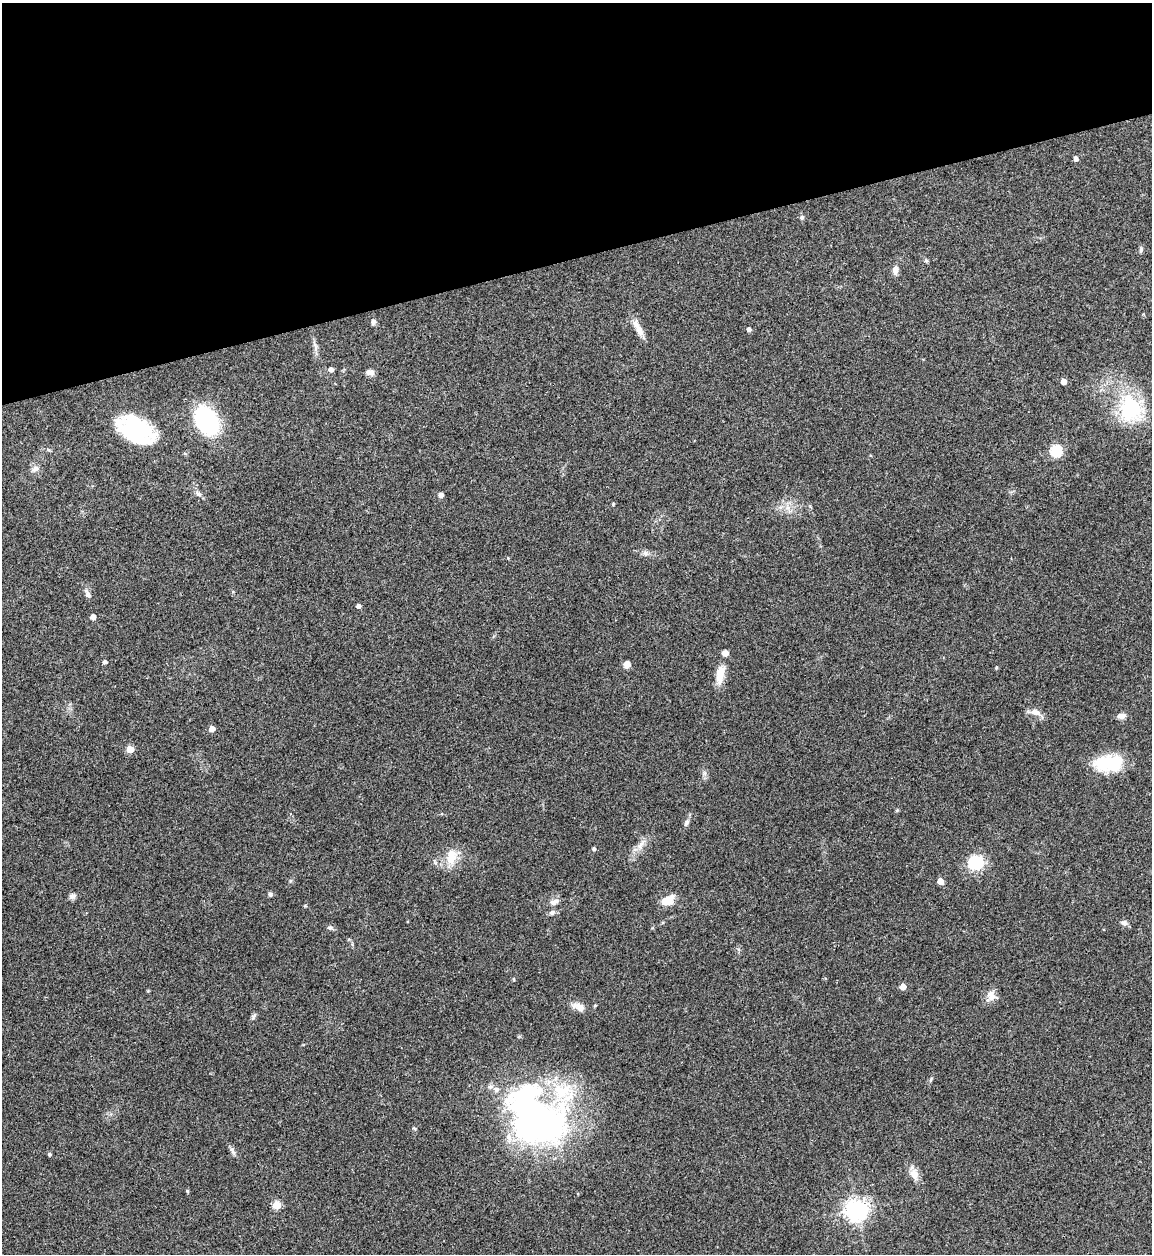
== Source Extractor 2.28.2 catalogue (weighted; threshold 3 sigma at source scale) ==
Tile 3 of 4 x 4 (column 3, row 1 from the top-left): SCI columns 2554-3703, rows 3759-5010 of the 4992 x 5013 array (HDU 1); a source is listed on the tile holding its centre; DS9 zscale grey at full resolution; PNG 1154 x 1256 px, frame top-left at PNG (2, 3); no overlay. Shown black and unused: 20% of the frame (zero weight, under 3 of 4 exposures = <1% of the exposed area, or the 3 px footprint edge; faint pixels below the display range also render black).
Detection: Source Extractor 2.28.2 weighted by HDU 2 'WHT'; one run over the whole footprint, this tile lists its part. Background 0.0521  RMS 0.0049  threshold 0.022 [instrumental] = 3 sigma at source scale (4.5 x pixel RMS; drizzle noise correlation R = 1.50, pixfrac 1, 0.05/0.05 arcsec/px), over >= 5 px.
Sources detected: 62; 1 inside a brighter object's white glare — not listed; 4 inside a brighter listed object's ellipse — not listed separately; the other 57 listed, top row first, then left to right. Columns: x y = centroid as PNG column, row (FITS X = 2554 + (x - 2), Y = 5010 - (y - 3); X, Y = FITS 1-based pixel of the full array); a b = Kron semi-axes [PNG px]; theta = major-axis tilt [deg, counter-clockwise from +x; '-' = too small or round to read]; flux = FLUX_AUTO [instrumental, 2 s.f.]
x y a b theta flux
1076 159 5 4 - 1.8
802 218 7 5 88 0.9
1141 250 9 5 78 1
895 270 11 7 88 2.1
373 322 7 5 81 1.4
638 329 23 7 -63 5
749 329 5 5 - 1.1
315 345 16 5 -72 2
331 370 5 4 - 2.5
370 372 8 6 -13 2.5
1063 382 4 4 - 4.9
1130 409 35 29 -84 32
206 421 25 16 -61 53
136 430 29 20 -30 58
1056 451 6 5 - 41
35 469 11 7 38 1.9
198 494 10 5 -37 1.5
441 495 6 6 - 1.5
613 504 5 4 - 0.47
788 508 7 6 - 2
645 553 8 5 -45 1.3
88 594 12 6 -61 1.8
358 606 4 4 - 1.7
93 617 4 4 - 3.1
105 662 4 4 - 1.1
627 664 7 7 - 2.9
996 668 5 3 - 0.45
720 674 25 10 81 6.9
1035 712 15 8 -19 3.6
1121 716 11 7 2 2.2
212 729 4 4 - 4.2
130 749 5 5 - 11
1110 763 27 21 4 22
687 822 10 5 67 1.5
640 845 12 5 64 2.4
594 849 6 5 - 0.71
451 857 20 12 80 8.4
975 862 18 16 4 16
940 881 5 4 - 6.9
270 894 6 5 - 0.88
73 896 8 7 - 1.6
667 901 9 7 22 11
554 902 14 7 25 2.3
552 913 8 6 27 1.4
1124 923 9 7 -38 1.6
330 928 7 6 - 1.1
903 987 4 4 - 5
990 994 11 8 45 2.9
579 1007 15 8 -25 4.3
253 1017 7 5 -90 0.93
931 1080 9 3 69 0.7
536 1118 78 56 -46 180
49 1154 4 4 - 0.89
914 1174 16 11 -71 4.1
187 1191 5 4 - 0.46
277 1205 5 5 - 16
857 1210 7 7 - 340
Unlisted compact peaks at least as high as the median listed source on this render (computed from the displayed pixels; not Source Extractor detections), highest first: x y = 704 773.